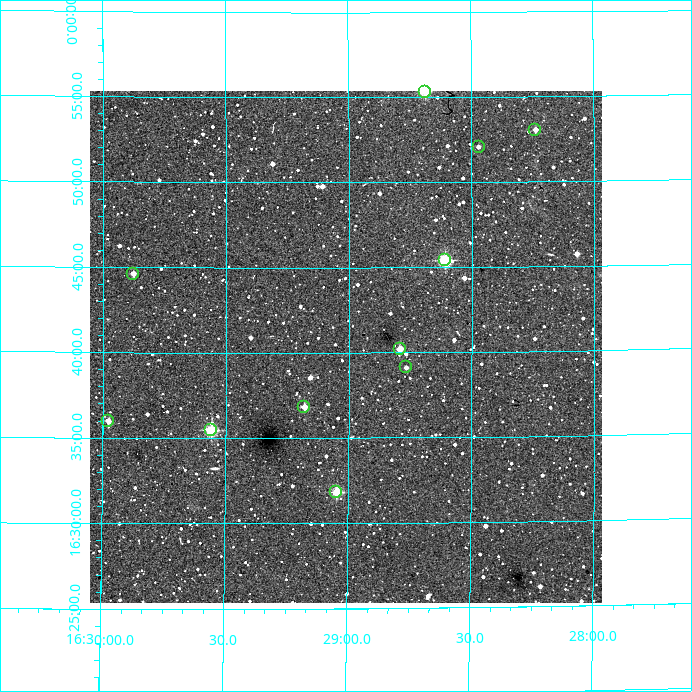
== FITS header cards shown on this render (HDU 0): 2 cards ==
NAXIS1  =                  512
NAXIS2  =                  512

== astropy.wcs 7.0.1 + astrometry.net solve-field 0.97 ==
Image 512 x 512 px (HDU 0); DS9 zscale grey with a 90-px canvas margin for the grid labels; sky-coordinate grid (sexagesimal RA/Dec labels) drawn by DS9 from the SOLVED WCS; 11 Tycho-2 reference stars matched to detected sources circled (green)
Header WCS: RA---TAN/DEC--TAN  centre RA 16:29:01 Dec +16:40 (247.25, +16.67 deg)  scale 3.52 arcsec/px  FOV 30.0' x 30.0'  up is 0 deg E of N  parity normal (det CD < 0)
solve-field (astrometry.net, Tycho-2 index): VERIFIED the header's WCS against the Tycho-2 star catalogue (verified at 2 index scales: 10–11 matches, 0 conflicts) and refined it, rather than solving blind
Solved WCS: RA---TAN-SIP/DEC--TAN-SIP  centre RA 16:29:01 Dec +16:40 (247.25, +16.67 deg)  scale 3.51 arcsec/px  FOV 30.0' x 30.1'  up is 0 deg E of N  parity normal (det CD < 0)
The solver's refit moves the header's centre by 1.7 arcsec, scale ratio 0.9987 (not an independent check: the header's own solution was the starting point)
Tycho-2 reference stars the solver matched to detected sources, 11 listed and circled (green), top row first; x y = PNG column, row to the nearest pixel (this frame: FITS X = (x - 90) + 1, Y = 512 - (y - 91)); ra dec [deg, ICRS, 3 dp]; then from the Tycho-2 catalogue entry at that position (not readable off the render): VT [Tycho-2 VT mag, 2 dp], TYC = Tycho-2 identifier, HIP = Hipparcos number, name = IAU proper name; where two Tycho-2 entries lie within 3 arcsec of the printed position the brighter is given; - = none
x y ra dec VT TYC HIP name
425 92 247.172 +16.922 9.24 1510-1085-1 - -
535 130 247.060 +16.884 11.99 1510-1152-1 - -
479 147 247.117 +16.867 11.84 1506-158-1 - -
445 260 247.152 +16.756 9.18 1506-460-1 80701 -
133 274 247.470 +16.744 12.15 1506-389-1 - -
400 349 247.198 +16.670 10.99 1506-105-1 - -
406 367 247.192 +16.652 12.32 1506-38-1 - -
304 407 247.295 +16.614 11.15 1506-40-1 - -
108 421 247.494 +16.600 11.36 1506-67-1 - -
211 430 247.389 +16.591 9.55 1506-79-1 - -
336 492 247.262 +16.530 9.91 1506-207-1 - -